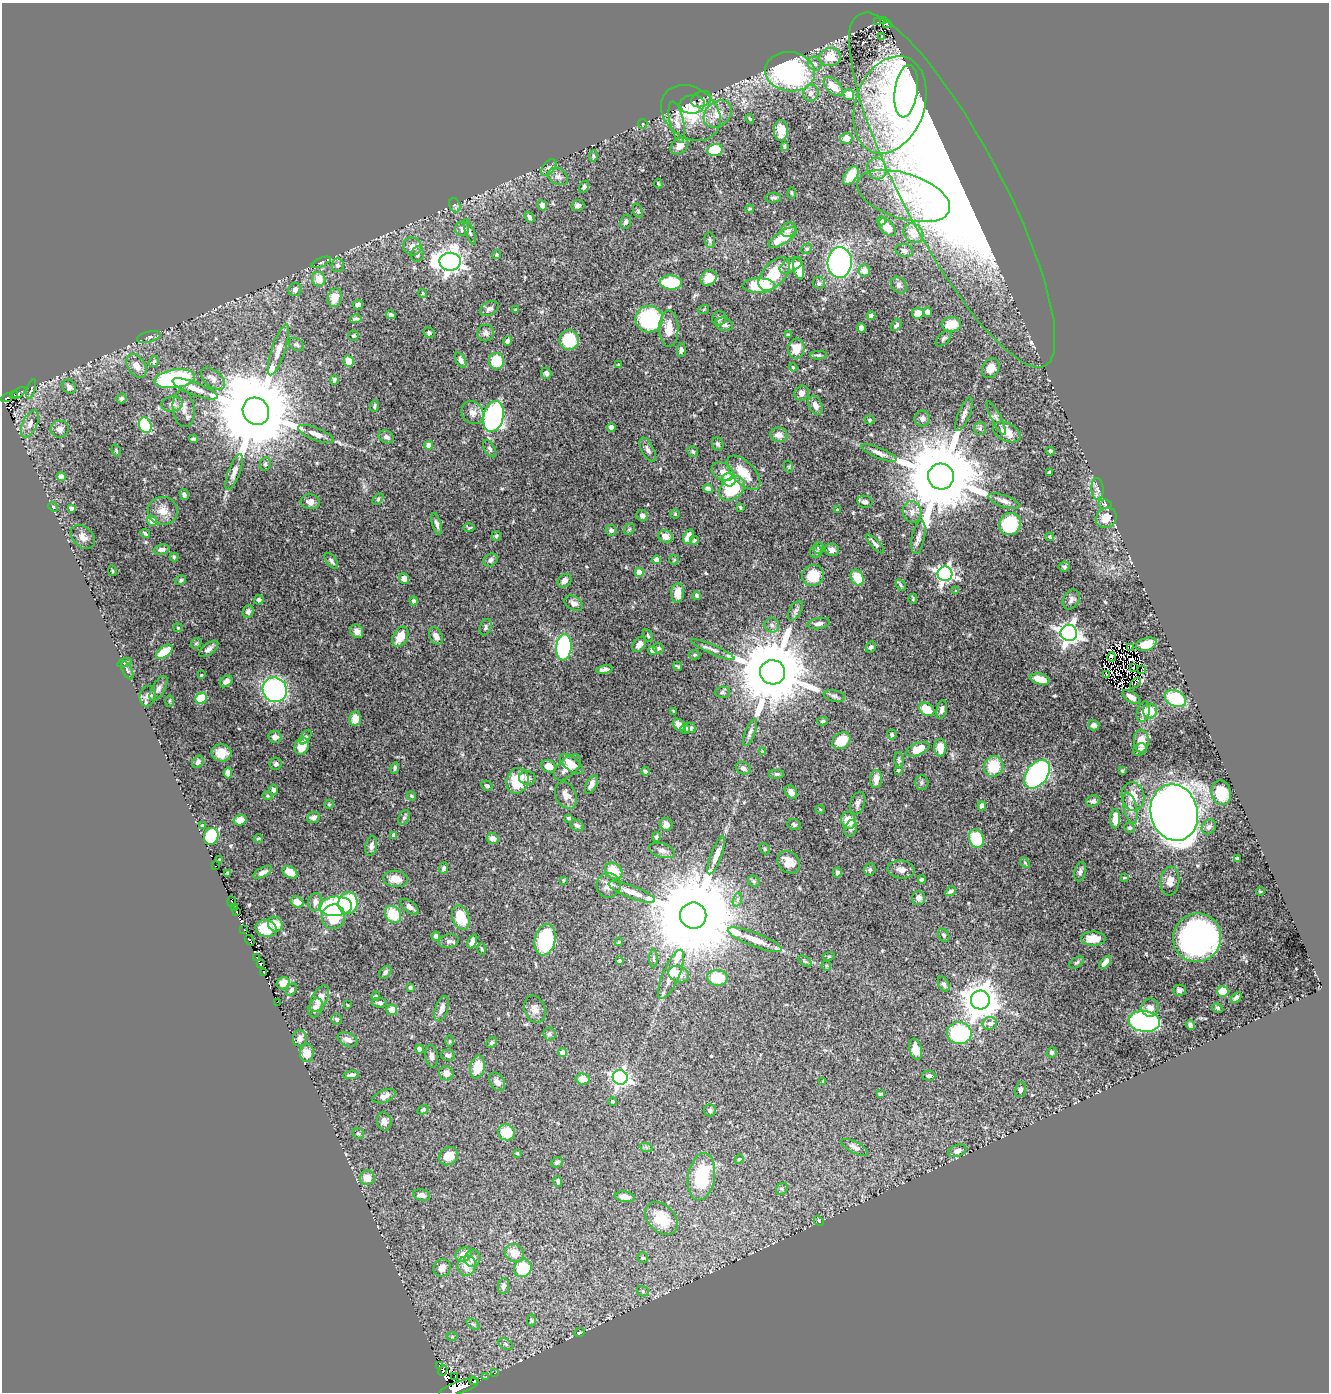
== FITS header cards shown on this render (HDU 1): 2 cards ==
NAXIS1  =                 1327
NAXIS2  =                 1390

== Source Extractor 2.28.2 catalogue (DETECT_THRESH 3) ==
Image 1327 x 1390 px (HDU 1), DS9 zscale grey, 1 PNG px = 1 image px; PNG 1331 x 1394 px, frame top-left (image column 1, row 1390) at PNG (2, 3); each listed source drawn as its Kron ellipse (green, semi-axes under 4 px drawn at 4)
Background 0.984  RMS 0.016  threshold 0.0475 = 3 sigma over >= 5 px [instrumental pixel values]
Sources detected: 546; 12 with non-positive FLUX_AUTO (blend fragments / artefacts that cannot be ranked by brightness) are neither listed nor drawn; of the other 534, the 500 brightest by FLUX_AUTO listed and drawn (34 fainter detections omitted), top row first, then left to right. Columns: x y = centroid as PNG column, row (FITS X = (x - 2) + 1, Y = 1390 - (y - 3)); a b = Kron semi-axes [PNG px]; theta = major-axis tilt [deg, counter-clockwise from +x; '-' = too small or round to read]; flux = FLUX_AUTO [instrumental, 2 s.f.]
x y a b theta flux
884 21 4 3 - 19
878 22 3 2 - 1.9
887 24 4 3 - 36
882 37 3 3 - 2.8
830 57 10 9 - 20
815 64 7 6 - 3.2
790 72 25 19 -8 180
833 86 12 7 -43 15
906 91 26 11 82 49
811 93 8 7 - 5.9
848 95 5 5 - 16
701 99 10 7 22 4.4
692 104 12 9 4 6
890 105 50 34 71 160
691 113 32 25 -37 47
718 114 16 12 39 14
750 119 5 3 - 1.1
677 122 21 7 -78 8.1
643 124 5 4 - 1.3
781 130 10 7 -90 14
846 138 6 5 - 9.6
679 146 10 7 40 7
784 146 4 3 - 1.5
715 150 7 6 - 66
593 156 6 4 83 1.5
549 168 10 6 51 2.8
877 169 11 9 -67 8.3
851 175 10 6 54 19
558 177 11 7 -29 4.3
658 184 5 3 - 1.2
584 187 6 4 58 2.8
952 190 199 50 -62 1200
792 193 5 3 - 1.1
904 196 48 22 -18 64
773 198 8 5 2 2.8
455 205 7 5 -67 2.4
542 205 5 4 - 6.1
578 206 6 5 - 4.2
749 209 4 4 - 1.2
638 211 7 4 -71 1.6
529 217 6 4 -51 3
881 221 5 4 - 2.4
626 222 7 5 71 2.3
887 227 10 6 -48 13
462 229 7 7 - 4.2
788 229 8 6 39 5.9
470 232 14 4 -70 2.7
913 233 11 9 -44 17
783 237 16 6 34 27
710 240 7 5 -82 2.2
412 246 9 9 - 7.7
807 249 6 5 - 1.7
904 251 9 6 -15 3.4
417 254 8 6 79 3.3
497 255 4 3 - 1.3
321 262 10 4 23 2.5
450 262 10 9 - 860
840 262 15 12 88 250
338 265 7 6 - 3.3
791 265 12 6 27 6
798 269 11 5 -76 24
864 270 6 6 - 5.3
774 274 20 11 49 34
709 278 8 7 - 17
319 279 7 7 - 12
671 282 11 7 -3 53
819 283 6 6 - 2.1
759 285 16 7 0 54
899 285 9 7 -51 3.7
295 289 7 6 - 4.6
423 293 4 4 - 1.1
335 298 9 7 74 15
358 305 5 4 - 4.7
489 309 10 6 26 4.2
704 309 5 3 - 1.1
516 310 4 3 - 2.3
928 312 5 4 - 7.1
918 313 5 5 - 13
391 315 5 4 - 3
871 316 4 4 - 5.9
719 318 7 7 - 2.8
356 319 6 3 12 1.9
649 319 14 13 - 98
724 324 9 6 -17 4.5
951 324 10 7 3 20
896 325 7 4 51 2.6
669 328 18 9 -90 15
861 328 5 4 - 4.4
429 333 6 5 - 2
486 333 8 8 - 4.2
788 335 4 3 - 1.1
353 336 5 5 - 1.6
149 337 12 5 13 3.5
944 339 10 5 45 2.6
569 340 10 9 - 44
507 341 5 3 - 2.5
296 344 8 6 -32 2.5
796 349 10 8 80 17
278 350 27 7 72 12
681 350 7 4 85 2.9
818 355 8 4 2 2.2
461 360 8 4 -62 4
154 361 6 4 59 1.7
349 361 6 5 - 17
496 361 8 7 - 35
619 365 4 3 - 1.1
136 366 13 8 -57 9.8
793 367 4 3 - 1.1
991 368 10 8 62 8.5
546 373 6 5 - 2.8
175 379 20 9 8 170
213 379 14 8 -40 6.5
334 380 5 4 - 2.4
69 387 7 6 - 4.4
31 389 10 3 73 1.6
195 389 24 6 -21 9.8
18 393 9 3 32 7.1
801 393 8 7 - 5.3
14 395 3 3 - 11
7 398 6 3 28 120
121 398 5 4 - 2.8
172 404 11 7 5 5.4
815 405 10 6 -64 6.6
374 406 6 3 85 1.6
184 409 18 11 -84 8.8
256 411 14 12 -56 22000
473 413 12 10 -50 7.4
964 414 18 6 68 5.4
493 416 16 10 77 260
922 418 8 7 - 5.3
996 418 19 4 -63 3.8
870 420 5 4 - 1.4
30 424 15 7 65 6.2
145 425 8 6 -71 99
611 427 4 4 - 9.8
60 429 9 8 - 6.2
980 429 6 5 - 1.9
1007 432 15 9 -27 14
316 434 19 6 -22 7.9
779 435 8 7 - 8.5
386 437 8 6 -24 3.8
193 439 4 3 - 1.7
718 444 7 5 -71 2.6
429 445 4 4 - 9.3
490 449 9 5 -58 2.5
648 450 13 6 -64 4.6
116 451 6 4 -70 1.5
1050 451 4 3 - 2.1
693 452 6 5 - 1.8
879 453 19 5 -23 6
265 464 7 5 79 2.1
789 467 6 4 -72 1.2
234 472 19 5 70 5.7
723 472 12 8 -31 8
744 473 21 11 -46 25
1049 473 4 3 - 1.6
61 477 4 4 - 5.5
941 477 13 13 - 20000
729 480 7 6 - 31
708 489 5 4 - 3.8
732 489 14 10 40 57
1097 489 11 6 -86 4
184 495 5 4 - 2.5
378 499 6 4 47 1.5
1004 501 16 5 -19 5.4
310 502 10 7 -9 6
865 502 8 6 -12 5.1
1105 504 6 4 -8 1.7
53 507 5 4 - 1.3
740 507 3 3 - 1.3
71 508 4 3 - 3.3
837 510 3 3 - 1.5
163 511 15 14 - 12
912 512 11 9 -80 7.7
675 514 5 4 - 1
642 516 6 5 - 3.7
1106 518 11 9 40 13
152 521 5 5 - 10
437 524 11 4 -73 4.2
1010 524 11 10 - 70
469 528 5 3 - 1.4
629 529 6 5 - 1.5
611 530 5 5 - 3.2
145 534 5 2 - 1.8
496 536 5 5 - 1.8
665 536 7 6 - 9
83 537 14 10 -44 7.8
688 537 7 5 63 13
918 537 17 6 79 5.7
1049 537 4 3 - 1.1
694 540 4 4 - 1.2
875 544 12 4 -47 3.2
819 548 6 5 - 2.3
162 549 8 5 12 3.9
832 550 7 6 - 5.3
816 552 6 6 - 2.2
174 557 4 4 - 1.5
490 560 7 6 - 3.6
657 560 4 4 - 11
674 560 5 5 - 1.4
331 561 9 5 -53 3.5
1064 567 5 5 - 2.1
112 571 5 3 - 1
639 572 4 4 - 21
945 574 7 7 - 380
813 575 11 10 - 28
404 578 5 5 - 8.1
857 578 8 6 -63 27
181 580 5 4 - 1.6
564 581 8 6 41 5.8
901 585 6 4 -59 1.6
956 591 4 3 - 1.1
678 593 10 6 86 11
697 596 4 4 - 3
913 599 5 3 - 1.2
1071 599 10 7 58 3.7
259 600 5 4 - 2.8
413 601 4 4 - 2.9
574 603 10 6 -31 5.1
795 611 11 5 58 3.6
248 612 6 5 - 3.3
819 623 11 5 10 4.5
772 625 7 7 - 3.9
486 627 8 5 70 2.7
178 628 4 4 - 1.2
357 631 7 6 - 5.5
1069 633 8 8 - 680
436 636 9 6 -59 6.5
648 636 7 4 -64 1.6
400 637 11 7 62 17
196 643 6 4 40 1.6
639 644 8 5 55 8.1
1146 644 11 6 19 14
564 647 13 7 85 160
871 647 6 4 60 2.1
658 648 5 5 - 1.8
1130 648 3 2 - 2.7
209 649 11 5 38 4.4
652 650 4 4 - 3.9
713 650 24 4 -24 5.1
164 652 10 5 36 25
695 655 6 4 3 1.7
1112 657 4 2 - 2.1
124 663 7 4 18 1.8
677 666 5 2 - 1.4
1133 667 3 2 - 1.3
604 669 8 4 10 4.2
127 670 10 5 -63 2.3
1142 670 2 2 - 1.3
772 672 12 12 - 15000
1106 674 4 2 - 2.2
201 675 3 3 - 1.1
1040 679 10 5 -14 15
226 681 7 5 35 4.7
1135 683 6 2 44 2.7
158 688 14 6 60 4.7
275 690 12 12 - 240
722 692 7 5 3 2
147 696 10 8 75 5
834 696 11 5 -13 3
1131 697 10 5 -33 7
201 698 6 5 - 28
1175 698 11 7 -26 57
169 701 5 3 - 1.2
927 709 8 6 -31 26
942 710 9 5 80 4.2
673 711 3 3 - 1.2
1143 711 11 6 75 6.9
1150 711 7 7 - 18
355 719 7 6 - 14
823 721 5 4 - 1.6
679 725 7 5 -42 8.8
1094 725 6 5 - 3.2
690 728 5 5 - 3.2
685 729 5 4 - 2.9
750 733 14 5 68 3.6
892 734 5 4 - 2
275 737 7 6 - 6.8
306 737 8 4 57 1.8
841 741 10 7 35 29
1141 741 11 7 -85 13
302 746 9 7 72 20
940 748 9 6 -89 13
918 749 12 6 23 14
1140 749 7 6 - 3.2
763 752 4 3 - 1.3
221 753 10 8 -2 13
899 760 8 4 -84 2.3
198 762 6 5 - 3.3
276 764 6 6 - 3.1
572 764 13 6 -38 13
548 766 7 6 - 11
994 766 10 9 - 33
567 767 16 9 43 11
395 768 6 4 82 2.2
743 768 7 6 - 4
898 770 3 3 - 1.1
645 771 4 3 - 1.9
1122 771 4 3 - 1.2
228 773 5 4 - 5.1
777 774 8 5 0 2.1
1037 774 16 10 53 280
527 778 8 7 - 5
876 779 9 6 84 11
517 781 13 11 70 32
921 782 7 7 - 2.7
591 784 10 5 63 5.1
487 786 6 4 -30 2.5
273 790 5 4 - 3.2
791 792 7 5 -54 5.4
1221 793 12 9 -78 31
566 795 14 10 -65 8.9
267 796 5 4 - 1.3
411 796 5 4 - 1.6
1133 796 14 11 -81 17
1093 801 7 5 20 3.3
858 803 11 7 70 4.9
329 804 5 4 - 1.2
982 806 4 4 - 9.3
1130 808 16 6 -77 6.8
820 809 4 4 - 1.1
1174 813 28 23 -76 1300
314 817 7 5 23 4.6
404 818 8 5 63 2.4
569 818 4 3 - 1.7
1115 819 9 5 89 14
240 820 6 5 - 13
848 820 8 7 - 16
666 824 6 6 - 5.5
202 825 4 3 - 1
577 825 7 5 -31 2.5
794 825 7 5 -24 2.1
1209 827 8 6 55 3.1
1130 828 5 5 - 2.1
851 829 8 6 69 3.5
394 835 4 4 - 4.1
211 836 8 7 - 69
656 837 5 4 - 1.7
258 838 4 3 - 1.3
493 839 6 5 - 5.1
976 839 9 7 -72 55
371 846 10 6 78 4.7
765 849 6 4 -47 1.5
662 850 13 7 -16 5
716 855 20 5 69 8.7
1237 858 3 3 - 1.3
220 860 3 3 - 1.5
789 862 12 10 -43 13
1025 863 6 3 -46 1.2
215 866 3 2 - 1.8
444 868 6 4 68 2.4
901 869 13 9 -8 6.8
870 870 6 5 - 2.2
614 871 9 7 -40 22
263 872 10 5 28 4.4
290 872 8 5 -30 14
1080 872 10 5 77 3.7
228 873 4 3 - 2
837 873 5 4 - 2.8
1124 878 4 3 - 1.1
396 879 12 8 -7 12
922 879 4 3 - 2.6
563 880 3 2 - 1.1
754 881 6 5 - 1.9
1170 881 14 9 83 9.3
608 885 12 12 - 10
951 891 6 3 34 2.5
1260 891 4 3 - 1.1
632 892 25 6 -21 12
918 898 7 6 - 4.7
737 900 7 4 72 2.5
232 902 5 3 - 11
297 902 6 5 - 8.4
315 902 9 7 83 5.5
348 903 11 9 83 66
336 906 16 9 4 140
409 907 10 5 -38 4.9
234 908 3 2 - 4.5
236 912 3 2 - 22
393 914 9 7 -48 34
693 916 13 13 - 29000
333 917 12 11 - 29
461 918 12 8 -70 34
275 924 8 7 - 13
244 929 3 2 - 5.9
266 929 10 8 -12 27
944 935 7 5 -61 2.1
436 936 4 4 - 2.9
1197 938 24 24 - 460
1094 939 12 7 1 15
250 940 5 3 - 69
545 940 16 10 78 90
755 940 29 7 -21 15
449 941 10 6 9 3.6
472 941 7 4 64 5.8
619 942 4 3 - 1.1
481 949 6 3 -88 1.2
829 956 6 4 19 1.3
257 958 2 2 - 2.4
654 958 9 4 -90 2.1
619 961 3 3 - 1.5
805 961 7 4 -37 1.7
1077 962 8 5 35 1.9
1105 963 8 4 50 7.5
260 964 4 4 - 88
826 966 5 4 - 1.5
385 972 7 5 50 3.2
264 973 3 2 - 1.6
671 974 26 8 67 16
679 974 11 8 -20 9.9
717 978 10 8 -3 38
283 983 7 6 - 11
944 984 8 5 -63 2.5
410 987 4 3 - 1.5
291 990 7 4 59 2.6
1179 990 6 5 - 2.7
1223 991 5 5 - 16
375 996 5 3 - 1.3
1236 998 6 4 46 4.1
319 999 14 7 61 13
980 1000 9 9 - 2500
277 1002 3 2 - 1.1
379 1003 7 5 -9 2.8
347 1005 3 2 - 1.1
316 1008 10 7 69 5.7
1150 1008 9 8 - 8.1
1218 1008 6 4 -28 1.5
442 1009 13 6 70 6.7
535 1009 14 10 -70 7.5
392 1010 5 5 - 14
336 1019 5 5 - 2.8
1144 1021 16 10 -7 280
990 1023 7 6 - 4.9
1190 1025 5 4 - 3.5
959 1033 12 11 - 100
549 1034 7 6 - 2.6
300 1038 8 7 - 5.9
348 1040 10 6 -24 5.4
450 1041 6 4 -90 1.4
492 1043 6 4 45 2
419 1049 4 4 - 5.8
916 1049 11 6 -77 13
1052 1052 5 5 - 1.9
307 1053 9 7 84 15
563 1053 4 4 - 13
448 1055 7 5 -10 2.8
432 1056 11 6 -81 4
477 1067 11 7 77 23
446 1073 7 7 - 7.2
351 1075 8 4 5 3.2
929 1076 7 5 -1 2.8
620 1077 7 7 - 320
582 1079 7 5 -5 16
823 1081 3 3 - 1
497 1082 10 7 -59 5.2
1020 1090 8 5 75 3.6
880 1094 4 3 - 1.5
384 1096 12 6 21 5
613 1101 4 3 - 1.4
423 1110 6 3 30 1.4
710 1110 6 6 - 2.6
384 1121 9 7 -80 5.2
506 1132 8 8 - 26
358 1133 6 5 - 2
646 1147 7 4 -19 1.6
855 1147 15 5 -27 4.5
957 1151 9 6 22 4.1
517 1153 4 3 - 1
448 1156 10 8 37 16
739 1159 5 4 - 1.1
557 1162 6 5 - 1.8
701 1177 24 13 81 64
367 1178 7 7 - 11
558 1181 5 3 - 2.3
782 1189 6 5 - 2
422 1195 8 5 -10 5.4
625 1197 10 5 -8 7.2
661 1218 19 13 -45 28
819 1221 5 4 - 1.2
514 1253 10 9 - 12
464 1254 8 6 27 11
473 1258 9 8 - 6.6
643 1258 6 5 - 1.7
467 1266 10 9 - 13
442 1268 9 8 - 8.1
523 1268 9 8 - 39
503 1286 8 5 81 3.8
643 1291 6 5 - 1.9
531 1320 6 4 -88 1.5
473 1324 7 4 -37 1.9
579 1333 5 3 - 1.2
452 1336 6 4 1 1.3
506 1344 8 5 -28 2.3
439 1366 4 2 - 1.3
443 1370 5 2 - 17
494 1373 2 2 - 5.2
455 1377 2 2 - 25
486 1377 3 2 - 3.1
474 1381 4 2 - 74
459 1388 21 6 19 2000
At the frame edge (FLAGS 8, measured only in part): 1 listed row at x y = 459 1388
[34 fainter detections neither listed nor drawn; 12 non-positive-flux detections neither listed nor drawn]